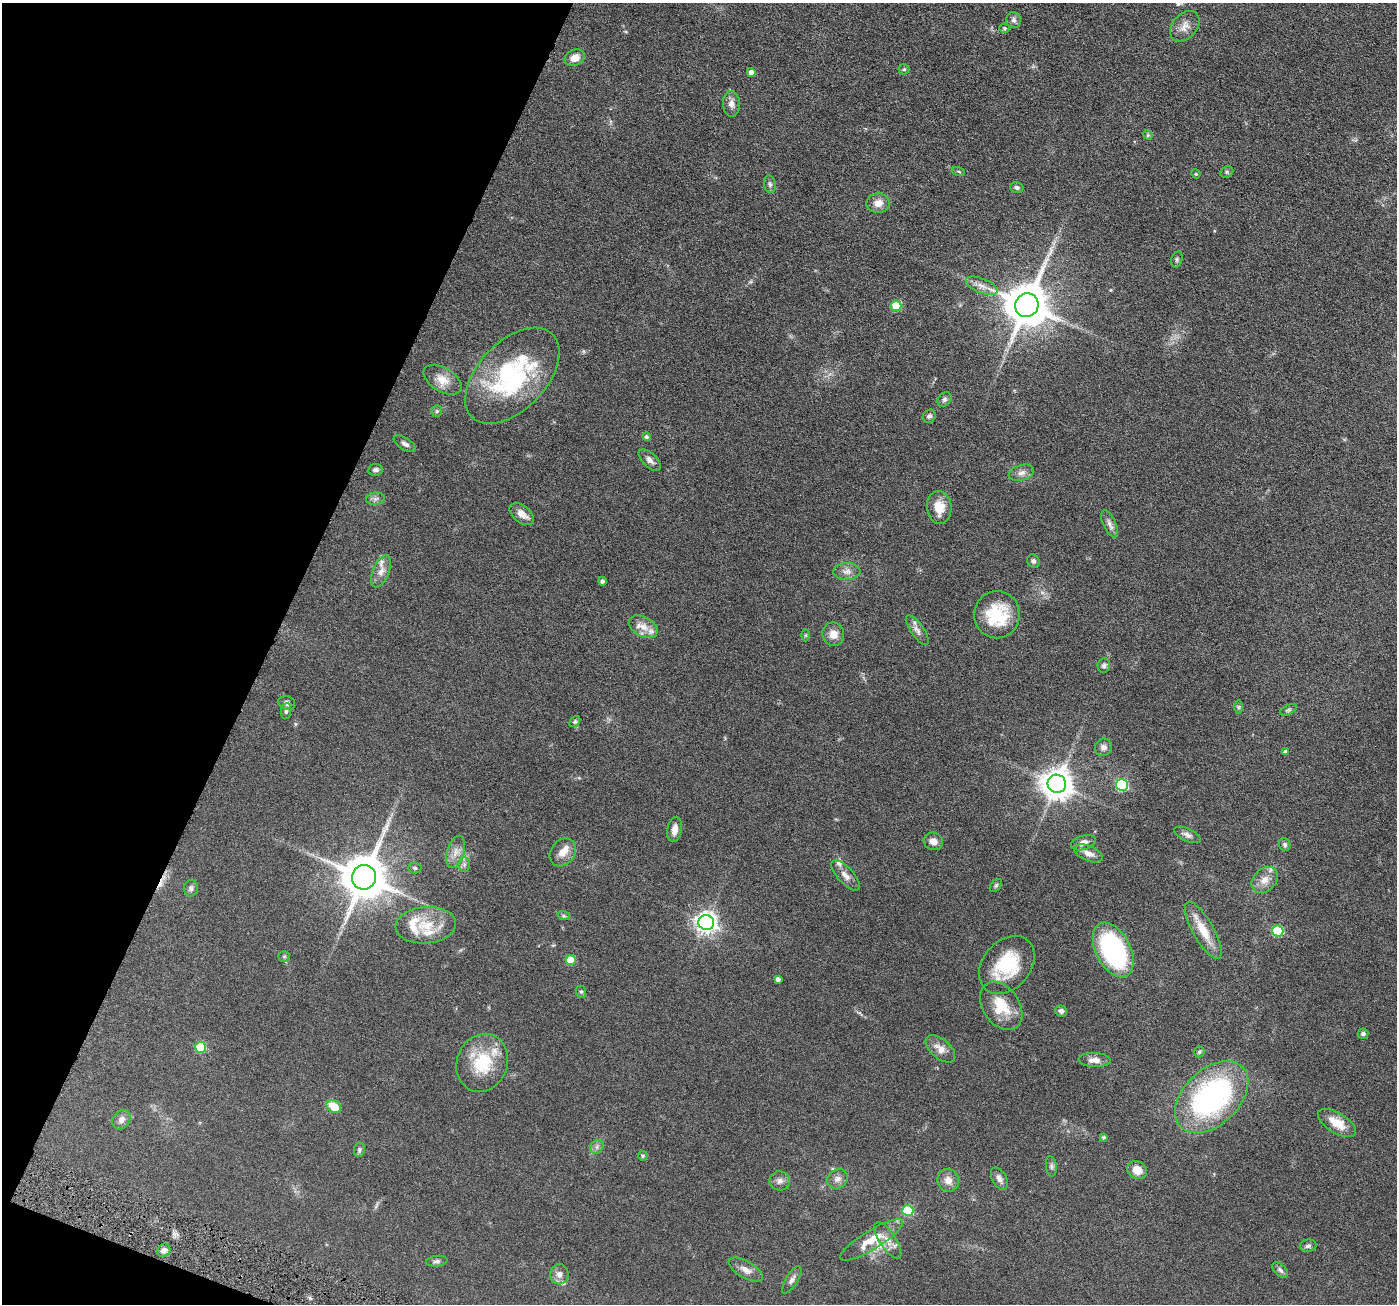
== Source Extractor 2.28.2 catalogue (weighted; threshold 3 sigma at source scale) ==
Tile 9 of 4 x 4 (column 1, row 3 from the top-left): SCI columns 5-1399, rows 1581-2882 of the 5590 x 5630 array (HDU 1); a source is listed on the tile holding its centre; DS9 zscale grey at full resolution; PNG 1399 x 1306 px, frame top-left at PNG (2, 3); each listed source drawn as its Kron ellipse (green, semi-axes under 4 px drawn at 4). Shown black and unused: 20% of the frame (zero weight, under 4 of 8 exposures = <1% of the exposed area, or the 3 px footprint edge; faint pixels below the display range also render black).
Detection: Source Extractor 2.28.2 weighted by HDU 2 'WHT'; one run over the whole footprint, this tile lists its part. Background 0.0679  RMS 0.0049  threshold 0.02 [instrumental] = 3 sigma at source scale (4.09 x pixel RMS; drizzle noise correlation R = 1.36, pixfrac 0.8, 0.05/0.05 arcsec/px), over >= 5 px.
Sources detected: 119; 1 cosmic-ray / hot-pixel residue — neither listed nor drawn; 9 inside a brighter listed object's ellipse — not listed separately; the other 109 listed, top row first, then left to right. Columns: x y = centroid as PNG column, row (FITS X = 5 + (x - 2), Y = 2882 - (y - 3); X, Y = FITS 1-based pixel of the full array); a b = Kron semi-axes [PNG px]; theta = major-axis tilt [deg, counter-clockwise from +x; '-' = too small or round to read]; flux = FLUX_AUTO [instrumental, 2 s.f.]
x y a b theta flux
1014 20 8 7 - 1.4
1185 26 17 12 49 4.1
1005 28 5 4 - 0.63
575 58 10 8 23 4.1
904 69 5 5 - 0.63
751 72 4 4 - 2.9
731 104 13 8 -89 2.6
1148 135 5 4 - 0.54
959 172 6 3 -19 0.51
1227 172 7 5 22 0.84
1196 174 5 4 - 0.41
770 184 9 5 -79 1.1
1017 187 6 5 - 1.1
878 203 11 10 - 3.9
1177 259 8 5 73 0.83
982 286 17 7 -22 3.3
1027 305 12 11 - 1700
896 306 5 5 - 14
512 376 58 34 46 60
442 380 21 12 -31 5.9
944 400 8 6 47 1.2
437 411 5 5 - 0.79
929 416 7 6 - 1.2
646 437 4 4 - 1.1
405 444 12 6 -31 1.7
650 460 14 7 -43 2.1
375 470 7 6 - 1.4
1022 473 13 7 16 2.2
375 499 9 6 6 1.4
939 507 16 12 -85 7.1
522 514 14 8 -39 3.9
1110 524 14 6 -65 2.1
1033 561 7 6 - 1.2
381 571 17 8 68 3.3
847 571 13 8 2 2.7
602 581 4 4 - 0.92
997 615 23 23 - 21
643 627 15 9 -28 4.3
917 630 17 6 -54 2.3
833 634 12 11 - 4.2
806 635 6 4 89 0.59
1104 665 7 6 - 1.1
287 703 8 7 - 1.8
1238 707 7 4 89 0.68
1288 710 9 5 26 0.9
286 711 8 5 83 1.1
575 722 6 4 49 0.72
1103 747 9 8 - 2.1
1286 751 4 4 - 0.88
1057 784 9 9 - 670
1122 785 6 6 - 39
675 830 13 7 81 3.2
1187 835 14 6 -25 1.8
933 841 10 8 -19 3.2
1083 843 12 7 17 2.9
1285 845 6 5 - 0.99
456 852 16 8 74 3.6
563 852 15 12 52 4.3
1088 853 15 7 -23 3
464 864 7 6 - 1.2
415 868 6 5 - 0.68
845 875 19 8 -47 3.2
364 877 12 12 - 1800
1265 880 15 11 45 4.5
996 885 7 5 50 0.83
191 888 8 7 - 1.3
564 916 6 4 -18 0.68
706 922 8 7 - 250
426 925 30 18 5 13
1203 930 32 10 -60 9.4
1278 931 5 5 - 28
1113 950 29 17 -63 66
284 956 6 5 - 0.65
571 960 5 5 - 11
1007 965 32 23 49 24
778 979 4 4 - 1.4
581 992 6 5 - 0.72
1001 1006 26 18 -56 12
1061 1011 6 5 - 1.5
1363 1034 5 5 - 1.2
201 1047 5 5 - 17
940 1049 17 9 -40 4.1
1199 1052 5 5 - 0.68
1095 1060 16 7 -2 3.4
482 1063 30 25 68 20
1212 1097 43 28 44 86
334 1106 7 6 - 8.6
121 1120 10 8 52 2.5
1337 1123 21 10 -31 7.4
1104 1137 4 4 - 0.69
597 1147 7 6 - 1.2
359 1150 7 5 81 0.87
643 1156 5 4 - 0.71
1051 1166 10 5 -83 1.1
1137 1170 10 8 -31 5.3
837 1179 11 9 31 2.3
999 1179 12 7 -61 2
948 1180 11 11 - 3.4
780 1181 10 9 - 2.2
908 1211 5 5 - 25
872 1240 36 9 31 10
888 1240 21 8 -57 4
1308 1246 8 6 9 1.2
164 1250 7 6 - 2.3
437 1261 10 5 8 1.2
746 1270 19 8 -30 3.3
1280 1270 9 5 -46 1.2
559 1274 10 9 - 2.6
792 1280 16 6 59 1.9